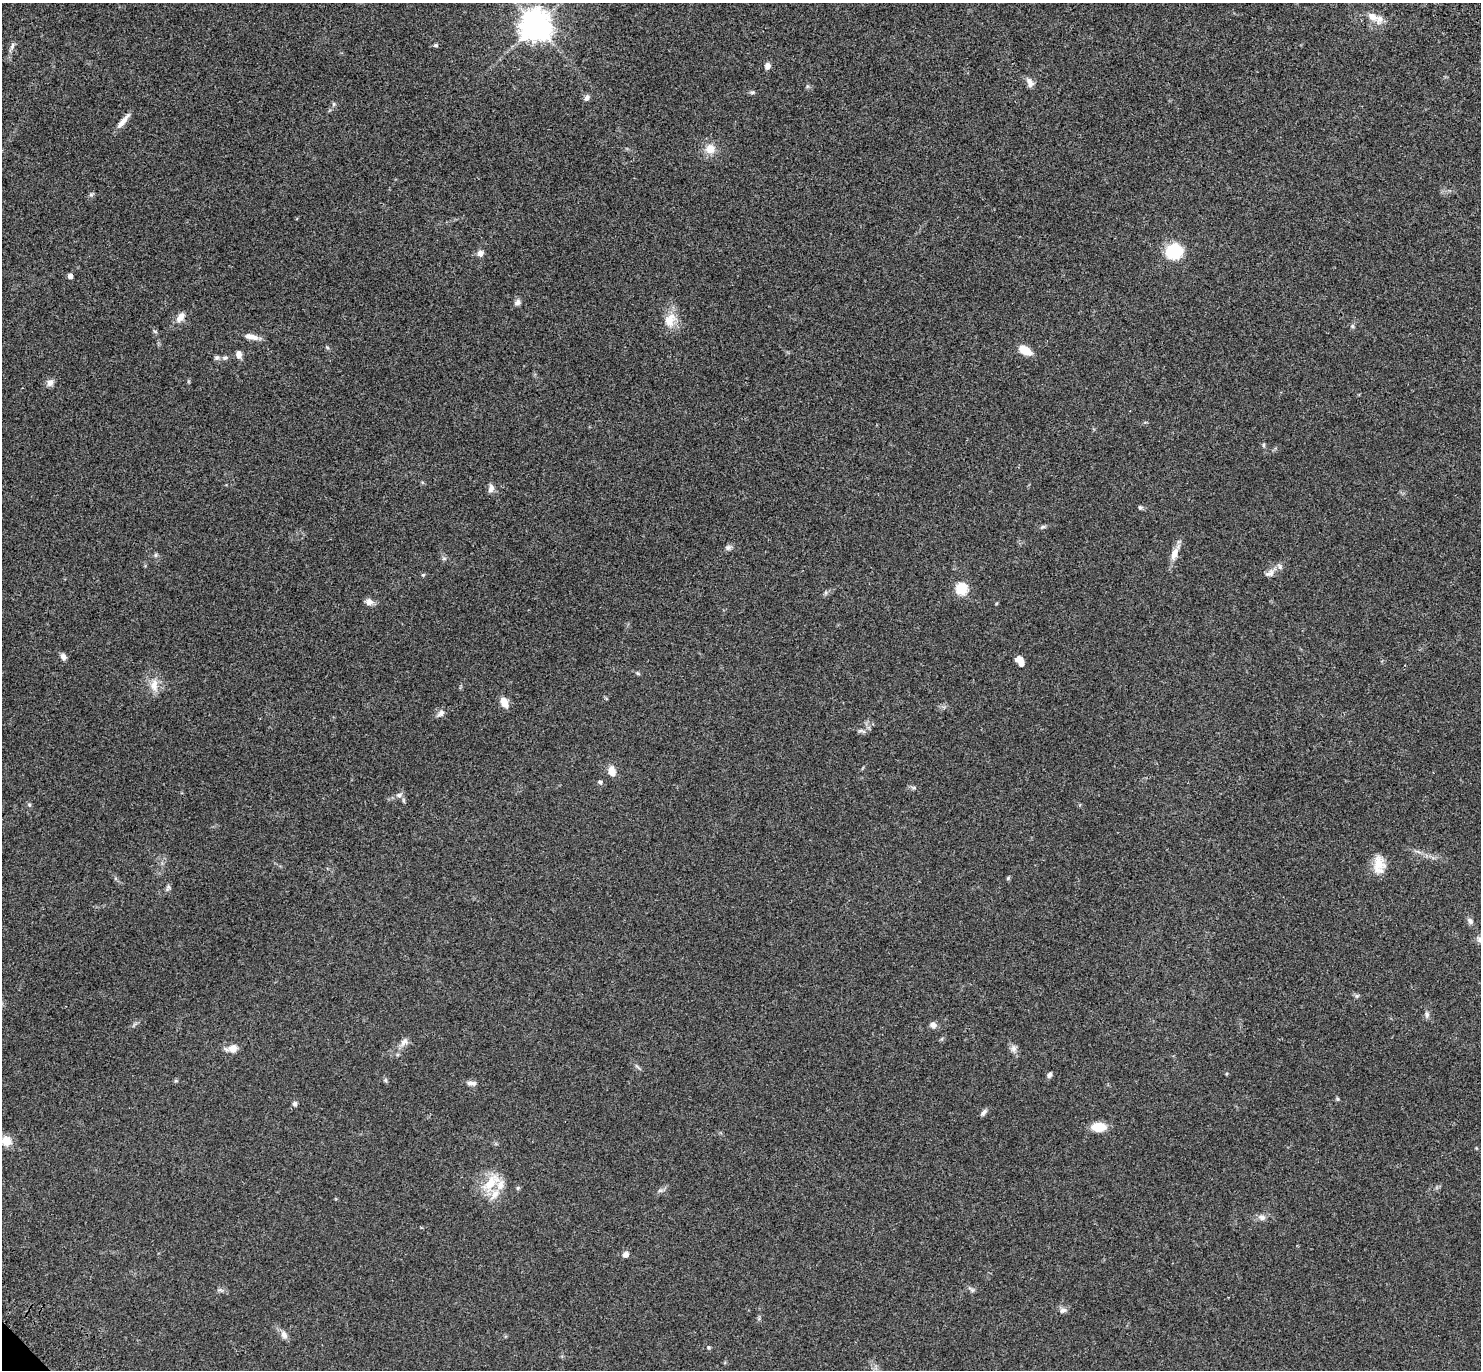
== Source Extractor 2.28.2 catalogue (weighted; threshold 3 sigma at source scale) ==
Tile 10 of 4 x 4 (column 2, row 3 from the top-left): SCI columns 1578-3056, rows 1614-2981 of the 6115 x 6104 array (HDU 1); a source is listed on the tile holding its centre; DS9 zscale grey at full resolution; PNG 1483 x 1372 px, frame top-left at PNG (2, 3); no overlay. Shown black and unused: <1% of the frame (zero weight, under 3 of 4 exposures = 6% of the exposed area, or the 3 px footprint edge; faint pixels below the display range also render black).
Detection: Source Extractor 2.28.2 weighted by HDU 2 'WHT'; one run over the whole footprint, this tile lists its part. Background 0.051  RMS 0.0054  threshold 0.0242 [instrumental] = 3 sigma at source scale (4.5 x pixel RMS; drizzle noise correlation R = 1.50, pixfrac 1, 0.05/0.05 arcsec/px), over >= 5 px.
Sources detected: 74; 3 inside a brighter listed object's ellipse — not listed separately; the other 71 listed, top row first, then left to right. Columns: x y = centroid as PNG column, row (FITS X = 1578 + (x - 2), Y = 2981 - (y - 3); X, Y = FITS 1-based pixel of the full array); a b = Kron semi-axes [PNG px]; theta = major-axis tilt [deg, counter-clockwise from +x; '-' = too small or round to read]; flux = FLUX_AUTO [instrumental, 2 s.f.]
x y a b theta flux
1372 17 14 9 -35 4.6
536 25 11 11 - 570
436 45 6 4 -20 0.73
12 46 11 4 81 1.3
767 66 8 6 81 2.1
1030 83 13 8 -65 2.9
752 92 7 4 19 0.84
587 98 8 6 64 1.6
334 104 6 4 89 0.74
123 121 22 6 50 4
710 149 11 11 - 6
1174 251 15 13 21 22
480 253 7 7 - 2.5
70 276 5 5 - 1.9
518 302 8 7 - 1.7
180 317 13 8 49 3.7
670 320 21 15 70 8.2
1352 326 6 4 -71 0.72
251 337 18 7 -12 4.1
1025 350 14 8 -31 7.6
239 355 8 6 -84 2.9
217 358 7 6 - 1.1
225 358 8 6 -11 1.2
50 383 9 8 - 2.4
1264 445 6 4 90 0.66
491 488 11 7 78 2.2
1140 507 6 5 - 0.85
1043 527 7 4 1 0.88
728 547 8 7 - 1.6
1174 554 18 8 71 4.8
156 555 6 4 89 0.81
1270 573 14 8 25 2.8
423 575 5 5 - 0.63
962 589 6 6 - 28
369 602 10 9 - 2.4
63 657 7 6 - 2.1
1020 661 11 7 -60 4.3
154 685 17 10 87 5.4
504 702 12 7 -65 4.9
441 713 11 7 47 2
862 731 12 4 -15 1.2
612 771 12 8 -79 4.4
600 782 6 5 - 1
399 795 9 6 16 1.7
29 805 6 5 - 0.8
1379 864 21 13 -86 8
1008 878 6 4 49 0.66
168 888 9 5 69 1.2
1470 921 9 6 -48 1.6
1427 1014 8 6 -88 1.4
933 1025 9 7 -12 2.2
404 1042 13 8 47 2.7
232 1048 12 8 11 4.9
1014 1049 9 8 - 2.1
637 1067 11 2 -36 0.87
1050 1074 8 4 61 1.3
385 1080 6 4 -90 0.81
472 1083 14 6 -5 2.2
295 1103 6 6 - 1.1
984 1112 11 5 51 1.5
1098 1127 14 9 2 9.8
6 1141 14 12 -21 5.6
491 1183 28 13 47 12
518 1188 6 5 - 0.7
660 1191 7 4 1 0.96
1262 1217 9 7 -26 2
626 1254 8 7 - 1.8
972 1290 7 4 90 0.93
1063 1310 11 6 28 1.8
284 1335 11 8 -66 2.4
708 1347 5 3 - 0.58
Isophote crosses this tile's border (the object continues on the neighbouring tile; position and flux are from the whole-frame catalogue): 1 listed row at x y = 6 1141